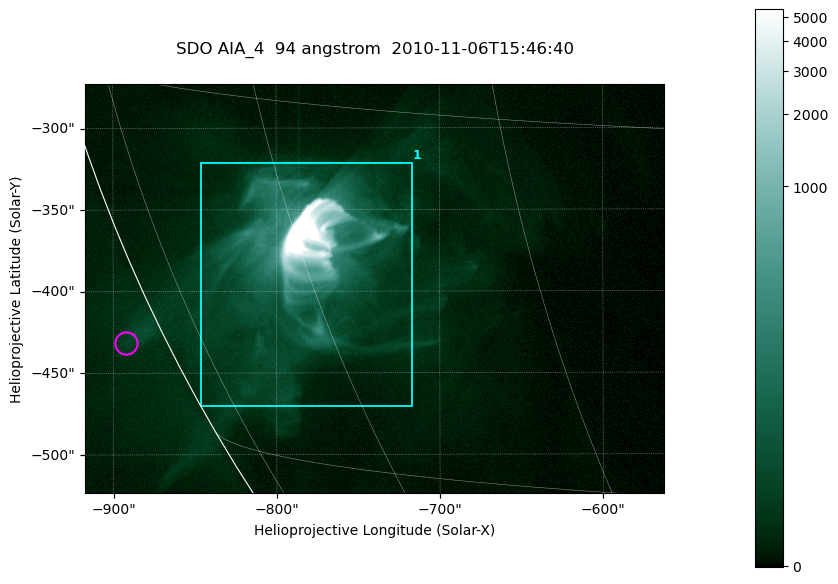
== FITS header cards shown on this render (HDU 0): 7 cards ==
TELESCOP= 'SDO     '           /
INSTRUME= 'AIA_4   '           /
WAVELNTH=                   94 /
WAVEUNIT= 'angstrom'           /
DATE-OBS= '2010-11-06T15:46:40.09' /
CTYPE1  = 'HPLN-TAN'           /
CTYPE2  = 'HPLT-TAN'           /

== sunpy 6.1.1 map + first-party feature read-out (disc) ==
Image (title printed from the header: SDO AIA_4  94 angstrom  2010-11-06T15:46:40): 591 x 417 px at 0.6 arcsec/px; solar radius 968 arcsec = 1614 px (partial field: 2.7% of the solar disc is inside the frame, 89% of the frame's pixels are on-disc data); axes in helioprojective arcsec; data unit not stated in the header (colour bar unlabelled)
Pointing: header CRPIX1/2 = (2053.81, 2042.90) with CRVAL1/2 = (0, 0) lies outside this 591 x 417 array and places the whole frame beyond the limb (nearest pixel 1.36 R_sun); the SolarSoft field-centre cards XCEN/YCEN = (-739.7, -398.4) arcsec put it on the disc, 768 arcsec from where CRPIX/CRVAL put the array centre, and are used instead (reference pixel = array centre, CRVAL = XCEN/YCEN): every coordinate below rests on XCEN/YCEN
Orientation: roll -0.138 deg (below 1 deg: not rotated)
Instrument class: DISC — disc imager (sunpy class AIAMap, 94 A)
Bright regions (active regions / flare kernels): reference = the on-disc median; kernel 5 px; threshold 5 sigma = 41.8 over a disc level ~7.8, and >= 1.15x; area >= 246 px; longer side >= 5 px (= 3 arcsec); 1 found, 1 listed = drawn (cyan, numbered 1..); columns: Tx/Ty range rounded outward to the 2 arcsec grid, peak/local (2 s.f.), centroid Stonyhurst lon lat
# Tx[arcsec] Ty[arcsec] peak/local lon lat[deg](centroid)
1 -848..-716 -472..-320 1938 -60 -21
Off-limb structures (1.02-1.3 R_sun): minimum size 123 px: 2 found; the strongest spans PA ~115 deg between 1.02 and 1.03 R_sun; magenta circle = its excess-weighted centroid (no pixel of it reaches 25% of the colour bar: the marked point is dim): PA ~115 deg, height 1.02 R_sun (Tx ~-892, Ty ~-432 arcsec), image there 2.4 x the reference